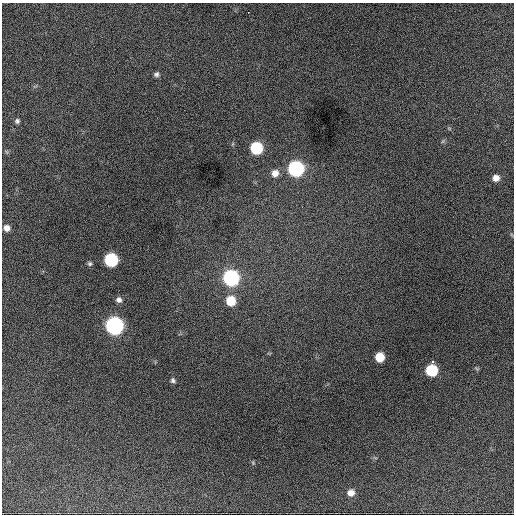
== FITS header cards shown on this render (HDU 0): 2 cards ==
NAXIS1  =                  512 / Axis length
NAXIS2  =                  512 / Axis length

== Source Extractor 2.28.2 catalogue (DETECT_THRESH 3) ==
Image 512 x 512 px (HDU 0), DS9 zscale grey, 1 PNG px = 1 image px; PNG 516 x 516 px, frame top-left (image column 1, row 512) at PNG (2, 3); no overlay
Background 1310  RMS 35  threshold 106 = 3 sigma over >= 5 px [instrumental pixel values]
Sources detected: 22; all 22 listed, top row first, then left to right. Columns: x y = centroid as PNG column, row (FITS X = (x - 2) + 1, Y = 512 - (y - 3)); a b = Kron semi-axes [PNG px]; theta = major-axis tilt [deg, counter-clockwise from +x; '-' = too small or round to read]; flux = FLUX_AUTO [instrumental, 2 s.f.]
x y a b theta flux
248 12 3 2 - 2200
156 74 6 5 - 6200
17 121 5 4 - 5100
443 141 6 4 71 3200
256 148 8 8 - 190000
296 169 8 8 - 550000
275 173 9 9 - 18000
496 178 7 6 - 16000
7 228 7 6 - 13000
111 260 8 8 - 260000
90 264 6 6 - 4700
231 278 8 8 - 590000
119 300 7 7 - 9200
231 301 8 8 - 60000
114 326 8 8 - 940000
380 357 7 7 - 53000
432 362 3 3 - 12000
477 369 7 4 -31 3300
432 370 8 7 - 160000
173 380 6 5 - 5500
253 463 6 4 -57 2500
351 493 8 7 - 17000